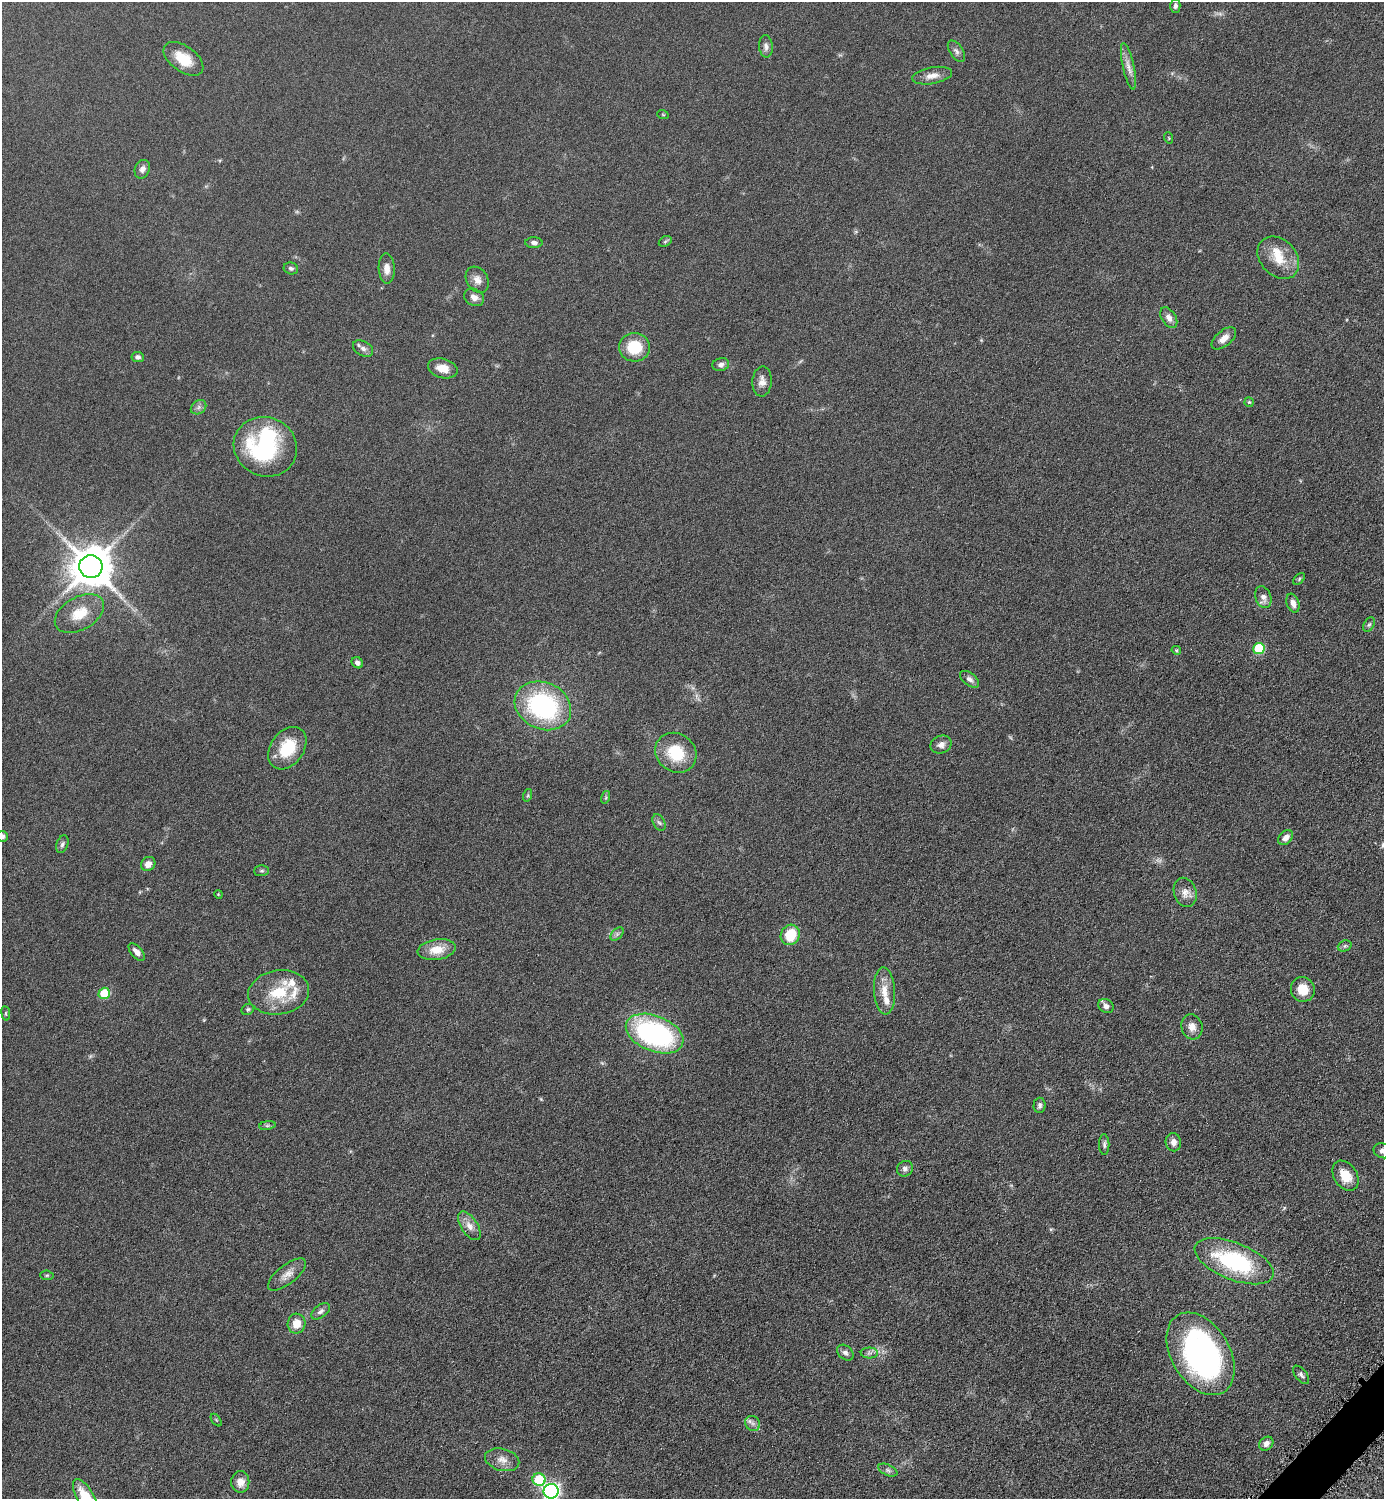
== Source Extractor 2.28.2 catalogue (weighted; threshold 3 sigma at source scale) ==
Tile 6 of 4 x 4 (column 2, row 2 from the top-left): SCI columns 1699-3080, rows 3011-4507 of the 6019 x 6019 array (HDU 1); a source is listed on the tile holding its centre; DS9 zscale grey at full resolution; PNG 1386 x 1501 px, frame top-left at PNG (2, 2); each listed source drawn as its Kron ellipse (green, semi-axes under 4 px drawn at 4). Shown black and unused: <1% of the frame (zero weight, under 4 of 8 exposures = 1% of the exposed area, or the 3 px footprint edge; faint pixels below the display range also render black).
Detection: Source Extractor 2.28.2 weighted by HDU 2 'WHT'; one run over the whole footprint, this tile lists its part. Background 0.0761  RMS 0.0057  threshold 0.0234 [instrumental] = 3 sigma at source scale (4.09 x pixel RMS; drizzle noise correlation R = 1.36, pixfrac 0.8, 0.05/0.05 arcsec/px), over >= 5 px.
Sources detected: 98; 1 too faint to see at this stretch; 1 inside a brighter object's white glare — neither listed nor drawn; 5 inside a brighter listed object's ellipse — not listed separately; the other 91 listed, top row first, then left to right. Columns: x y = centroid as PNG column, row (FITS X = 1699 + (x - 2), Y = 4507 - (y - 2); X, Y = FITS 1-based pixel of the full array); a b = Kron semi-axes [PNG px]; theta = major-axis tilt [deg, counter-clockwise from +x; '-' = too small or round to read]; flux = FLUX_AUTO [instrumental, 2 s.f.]
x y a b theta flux
1175 6 7 5 -90 1.3
766 46 11 7 -86 2.2
956 51 12 6 -57 2
183 59 23 13 -36 12
1128 66 24 5 -78 4.1
932 76 20 8 10 4.7
663 115 6 3 -20 0.42
1169 138 6 3 -71 0.45
142 169 9 7 66 2.2
665 241 7 5 31 0.83
534 243 8 5 -1 1.6
1278 258 24 18 -47 12
291 268 7 6 - 1.3
387 269 15 8 -87 4.3
477 280 14 10 -58 4
474 297 10 8 -30 3.1
1169 318 11 7 -57 3
1224 338 15 7 39 4.3
635 347 15 14 - 17
363 348 11 7 -31 2.3
138 357 6 5 - 1.5
721 365 8 6 16 2
443 368 15 9 -15 5.9
762 381 15 9 87 3.6
1249 402 5 5 - 0.61
199 407 8 6 37 1.7
265 447 32 29 -24 62
91 567 11 11 - 1800
1299 579 7 4 46 0.77
1263 597 11 8 -72 3.4
1293 603 10 6 -71 3
79 614 27 16 30 13
1369 625 8 5 61 1
1259 648 5 5 - 29
1176 650 5 4 - 0.8
357 663 6 5 - 1.8
970 679 11 6 -38 2.2
543 706 29 23 -25 73
941 745 11 8 23 2.8
287 748 23 16 54 18
676 753 21 19 -38 20
528 795 6 4 72 0.78
606 797 6 4 73 0.78
659 823 9 5 -61 1.4
2 836 5 5 - 1.8
1286 838 8 6 43 3.3
62 844 9 6 69 1.5
148 864 7 6 - 3.4
262 871 7 5 2 1
1185 892 15 11 -73 4.2
218 894 4 3 - 0.44
617 934 8 5 46 1.2
790 935 10 9 - 15
1345 946 7 5 21 0.99
437 950 19 10 9 9.3
137 952 10 5 -49 2.9
1303 989 12 11 - 8.9
884 991 23 10 -86 7.7
279 992 30 22 8 21
104 993 6 5 - 22
1106 1006 8 6 -34 2.2
248 1009 6 5 - 1.1
6 1013 7 3 -82 0.66
1192 1027 12 10 -73 4.3
655 1034 30 18 -22 96
1040 1105 7 6 - 1.3
267 1125 8 4 8 1
1173 1142 9 7 -78 2.8
1104 1145 10 5 -89 1.4
1383 1151 9 7 -21 2.6
905 1169 8 7 - 1.9
1346 1176 16 11 -55 9.1
469 1226 16 8 -57 4.5
1234 1261 42 18 -22 56
287 1274 23 9 38 4.9
47 1275 7 4 -6 0.74
321 1311 11 6 38 1.9
296 1324 10 9 - 6.7
845 1353 9 6 -41 2
869 1353 8 5 0 1.6
1201 1354 45 29 -59 150
1301 1375 11 5 -51 1.5
216 1420 7 3 -53 0.7
753 1423 8 7 - 2.1
1266 1444 7 6 - 2.6
502 1460 17 11 -14 4.8
888 1470 10 5 -25 1.5
539 1479 6 6 - 28
240 1482 10 9 - 4.9
551 1491 7 7 - 160
86 1498 21 8 -60 18
Isophote crosses this tile's border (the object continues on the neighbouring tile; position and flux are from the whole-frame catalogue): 4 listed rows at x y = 2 836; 1383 1151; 551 1491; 86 1498